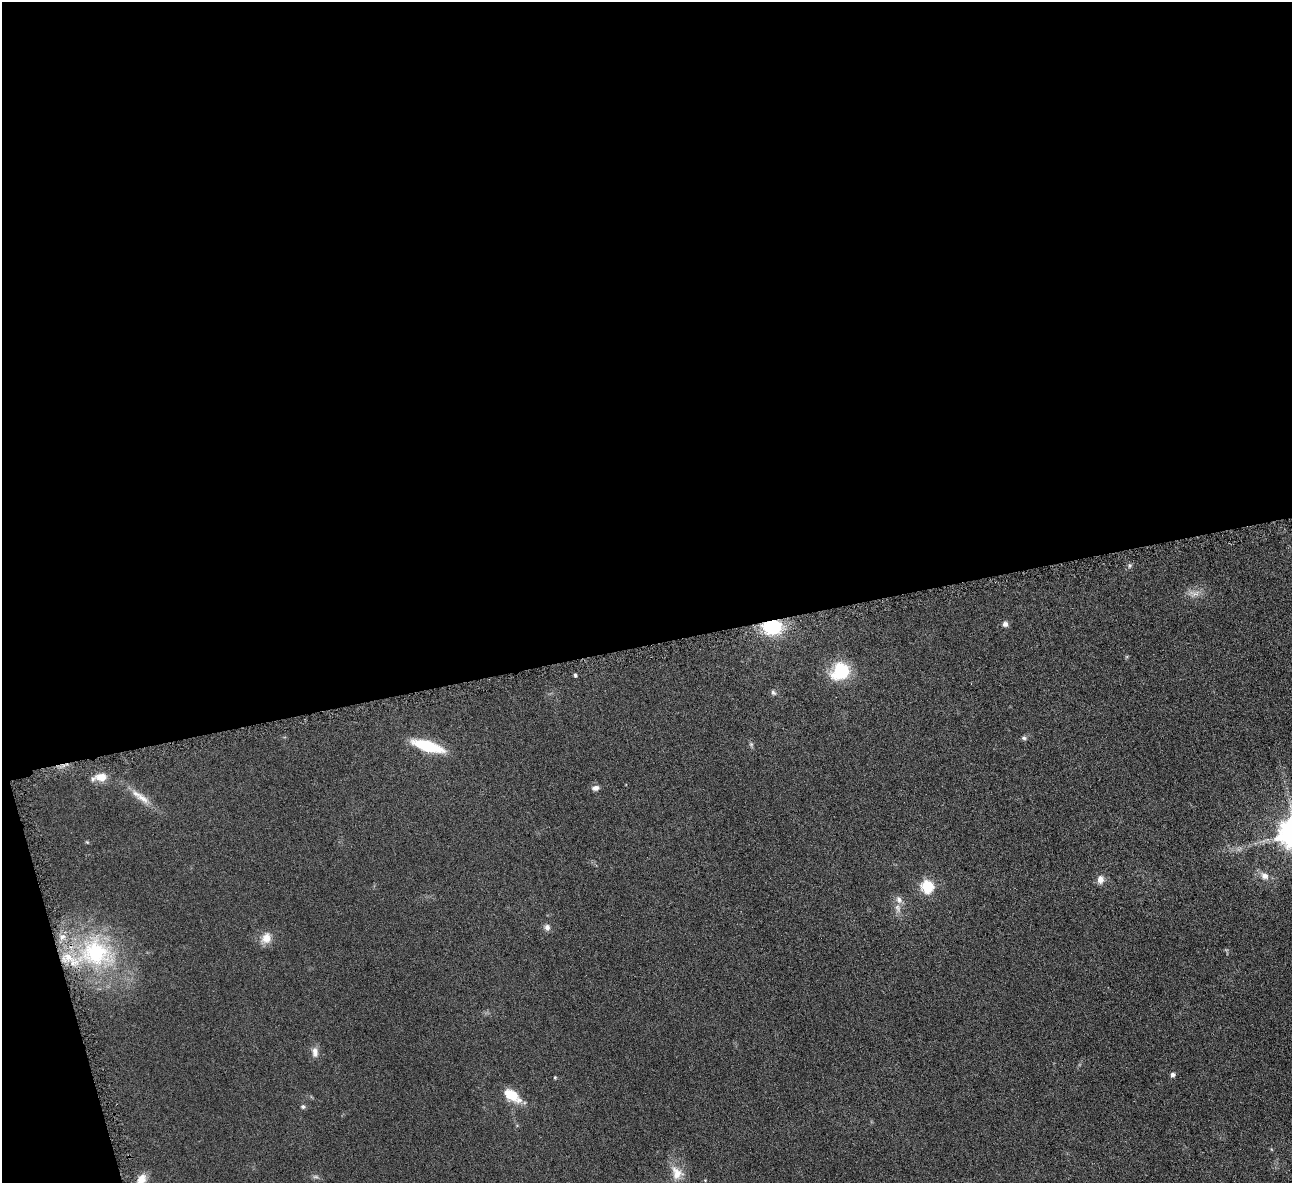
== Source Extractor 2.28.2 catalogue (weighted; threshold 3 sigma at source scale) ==
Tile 1 of 4 x 4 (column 1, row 1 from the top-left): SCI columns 7-1296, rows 3698-4878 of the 5171 x 5154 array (HDU 1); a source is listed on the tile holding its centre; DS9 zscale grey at full resolution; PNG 1294 x 1185 px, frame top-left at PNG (2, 2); no overlay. Shown black and unused: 56% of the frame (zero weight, under 4 of 8 exposures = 1% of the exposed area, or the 3 px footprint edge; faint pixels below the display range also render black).
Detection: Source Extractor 2.28.2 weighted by HDU 2 'WHT'; one run over the whole footprint, this tile lists its part. Background 0.0978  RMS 0.0094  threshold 0.0383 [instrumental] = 3 sigma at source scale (4.09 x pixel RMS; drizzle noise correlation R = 1.36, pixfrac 0.8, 0.05/0.05 arcsec/px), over >= 5 px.
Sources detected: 32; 1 too faint to see at this stretch — not listed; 2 inside a brighter listed object's ellipse — not listed separately; the other 29 listed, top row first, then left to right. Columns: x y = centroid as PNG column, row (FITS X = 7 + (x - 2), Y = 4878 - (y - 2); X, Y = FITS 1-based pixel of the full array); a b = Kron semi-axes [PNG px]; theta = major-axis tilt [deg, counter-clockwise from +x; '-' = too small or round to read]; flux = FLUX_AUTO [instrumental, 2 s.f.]
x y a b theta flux
1130 566 6 5 - 1.6
1194 593 17 8 -5 6.2
1005 624 7 7 - 2.8
772 627 16 12 2 51
841 671 20 16 37 42
575 675 4 3 - 1.8
773 692 8 5 -50 1.9
1024 738 7 6 - 1.8
751 744 6 5 - 1.5
428 746 25 8 -17 51
101 777 17 11 0 11
595 788 9 7 10 3.4
142 798 26 9 -35 11
87 842 5 4 - 0.91
1265 876 12 9 -36 6.1
1100 879 10 8 89 5.6
927 887 6 6 - 88
898 908 12 8 -71 5.2
547 927 8 7 - 3.4
266 938 16 12 67 9.3
96 952 54 45 -15 120
315 1052 13 8 -87 5.5
1172 1075 5 5 - 2.6
555 1077 4 3 - 0.96
512 1095 21 11 -34 19
303 1106 6 6 - 1.8
677 1173 22 15 -63 14
142 1179 15 10 64 9.3
705 1180 3 3 - 0.61
Overlapping masked pixels (flux is a lower limit): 2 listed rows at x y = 772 627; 96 952
Isophote crosses this tile's border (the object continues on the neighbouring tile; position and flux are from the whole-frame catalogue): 1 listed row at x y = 142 1179